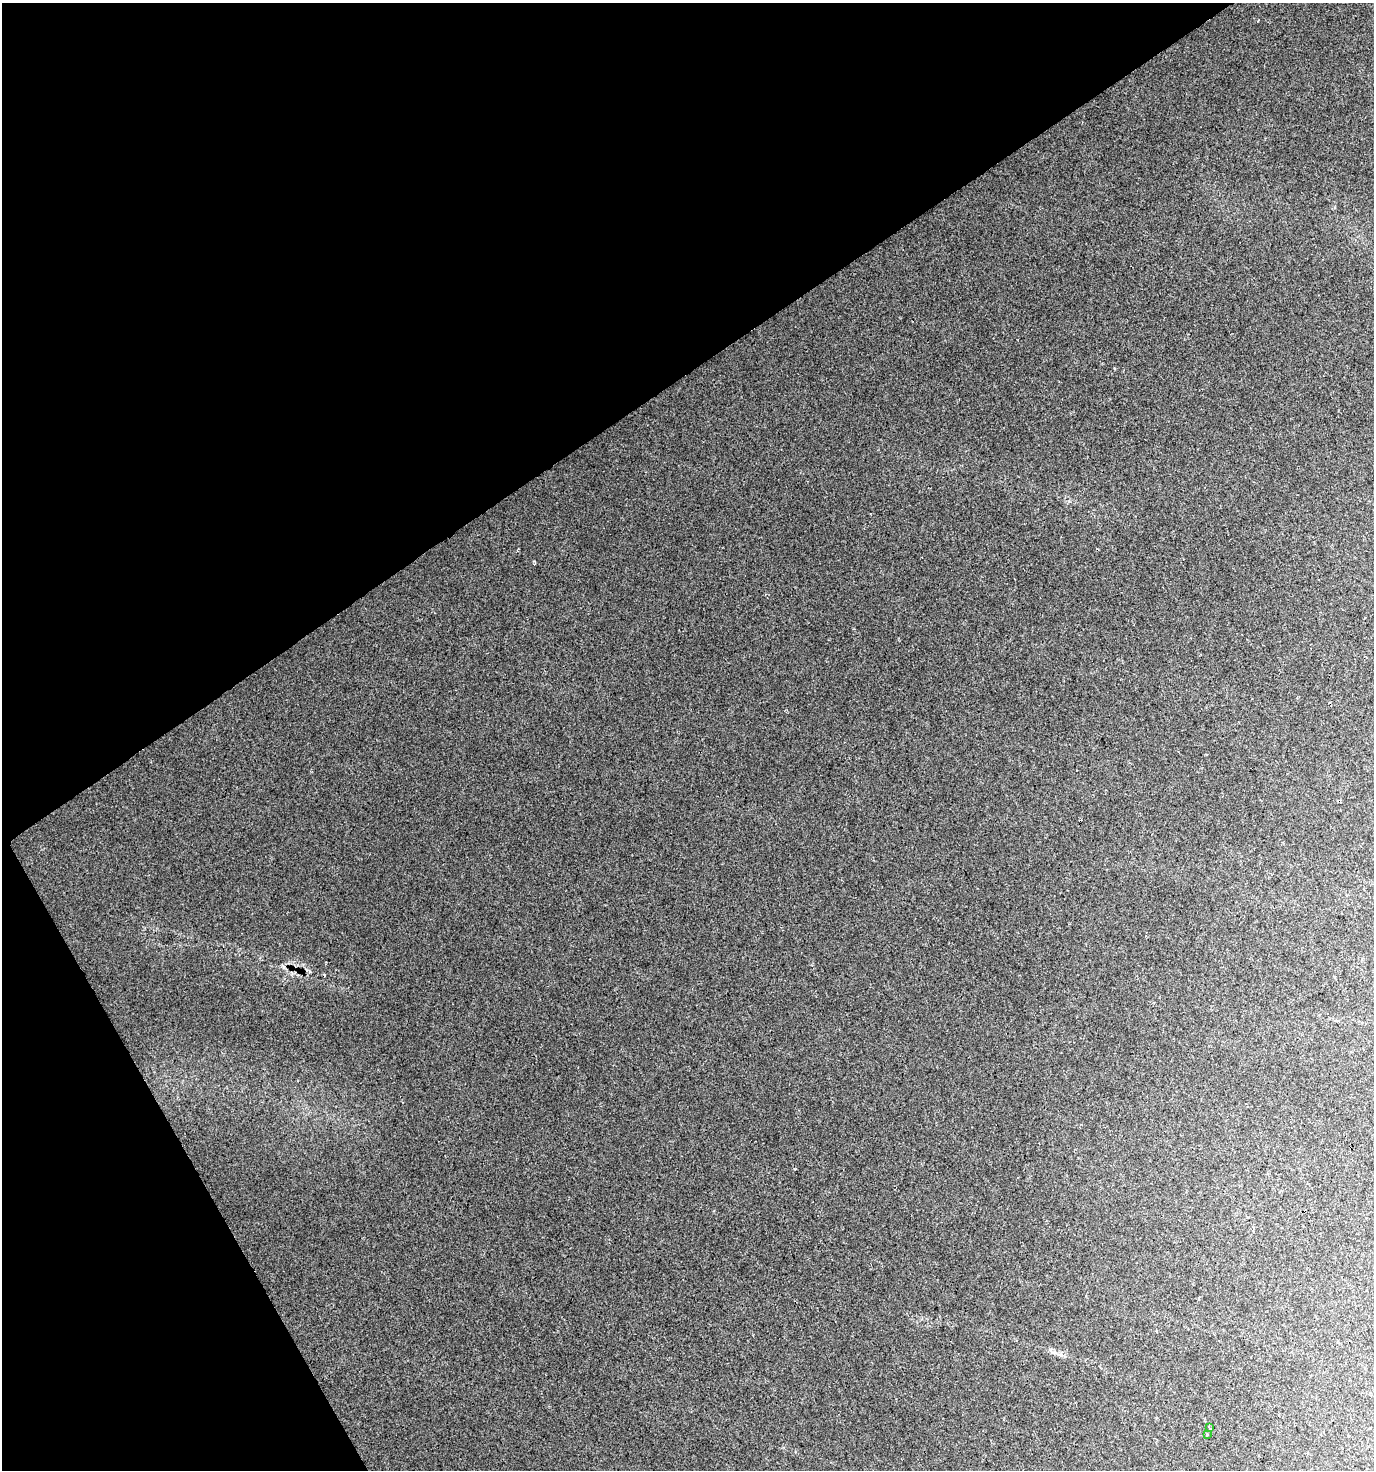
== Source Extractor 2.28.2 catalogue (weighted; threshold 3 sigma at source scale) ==
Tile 5 of 4 x 4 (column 1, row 2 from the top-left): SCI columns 177-1548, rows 2937-4404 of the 5782 x 5875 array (HDU 1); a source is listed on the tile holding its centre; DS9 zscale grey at full resolution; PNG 1376 x 1472 px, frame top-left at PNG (2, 3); each listed source drawn as its Kron ellipse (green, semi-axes under 4 px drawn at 4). Shown black and unused: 31% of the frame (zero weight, under 2 of 3 exposures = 2% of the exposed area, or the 3 px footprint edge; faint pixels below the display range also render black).
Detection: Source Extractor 2.28.2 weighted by HDU 2 'WHT'; one run over the whole footprint, this tile lists its part. Background 0.0435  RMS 0.0062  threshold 0.0279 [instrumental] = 3 sigma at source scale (4.5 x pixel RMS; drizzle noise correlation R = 1.50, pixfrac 1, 0.0396/0.0396 arcsec/px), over >= 5 px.
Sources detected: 4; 2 cosmic-ray / hot-pixel residue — neither listed nor drawn; the other 2 listed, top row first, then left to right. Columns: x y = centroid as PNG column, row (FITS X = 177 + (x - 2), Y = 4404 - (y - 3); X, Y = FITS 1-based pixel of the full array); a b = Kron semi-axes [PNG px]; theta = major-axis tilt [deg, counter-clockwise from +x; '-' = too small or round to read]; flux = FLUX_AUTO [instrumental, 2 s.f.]
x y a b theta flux
1209 1428 4 3 - 0.81
1207 1435 3 3 - 3.7